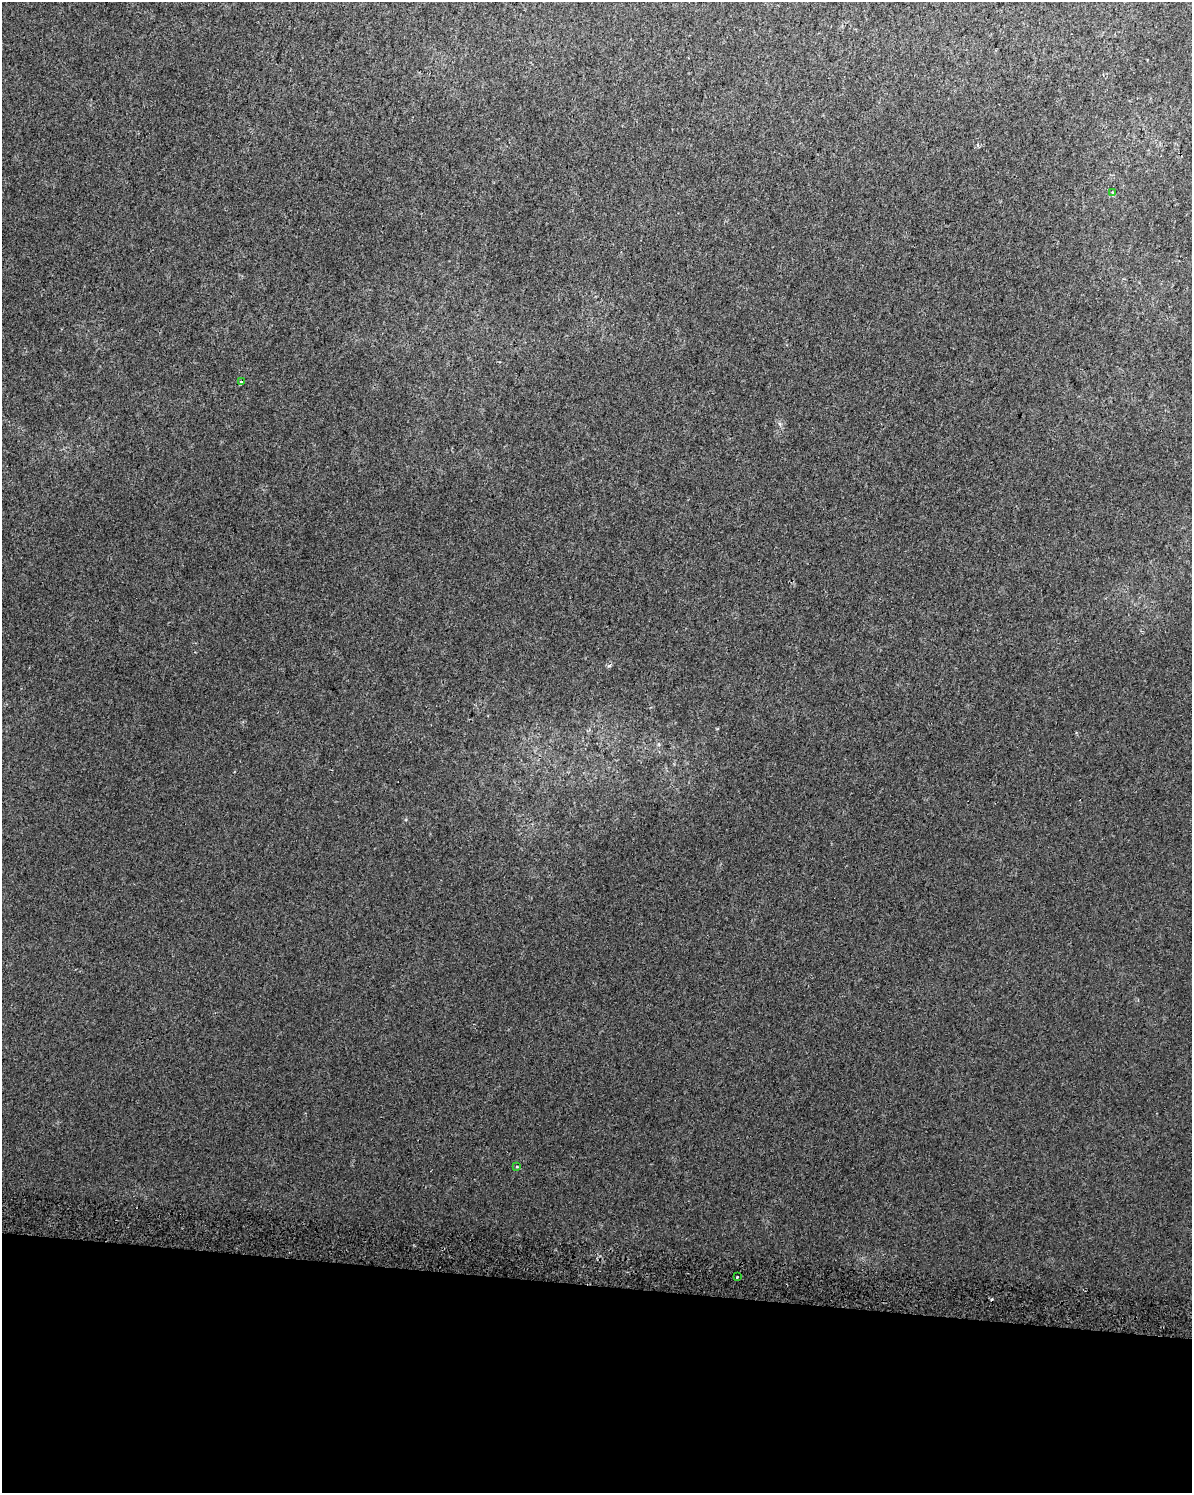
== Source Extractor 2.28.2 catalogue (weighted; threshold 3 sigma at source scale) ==
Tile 10 of 4 x 3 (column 2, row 3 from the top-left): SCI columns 1205-2394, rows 331-1821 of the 4806 x 5072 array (HDU 1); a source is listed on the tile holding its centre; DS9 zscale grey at full resolution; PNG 1194 x 1495 px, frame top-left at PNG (2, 2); each listed source drawn as its Kron ellipse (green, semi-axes under 4 px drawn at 4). Shown black and unused: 14% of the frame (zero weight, under 2 of 3 exposures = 3% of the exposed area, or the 3 px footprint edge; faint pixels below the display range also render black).
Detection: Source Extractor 2.28.2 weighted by HDU 2 'WHT'; one run over the whole footprint, this tile lists its part. Background 0.0148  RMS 0.0076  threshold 0.0341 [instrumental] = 3 sigma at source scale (4.5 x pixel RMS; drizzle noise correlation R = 1.50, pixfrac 1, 0.0396/0.0396 arcsec/px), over >= 5 px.
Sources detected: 4; all 4 listed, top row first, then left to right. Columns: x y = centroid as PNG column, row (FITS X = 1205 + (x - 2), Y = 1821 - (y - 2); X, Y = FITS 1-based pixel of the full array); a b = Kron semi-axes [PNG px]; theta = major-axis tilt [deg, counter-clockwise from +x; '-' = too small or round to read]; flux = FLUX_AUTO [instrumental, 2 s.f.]
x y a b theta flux
1113 193 4 3 - 2.5
242 382 4 3 - 3.1
516 1167 3 2 - 0.74
737 1277 3 2 - 0.6